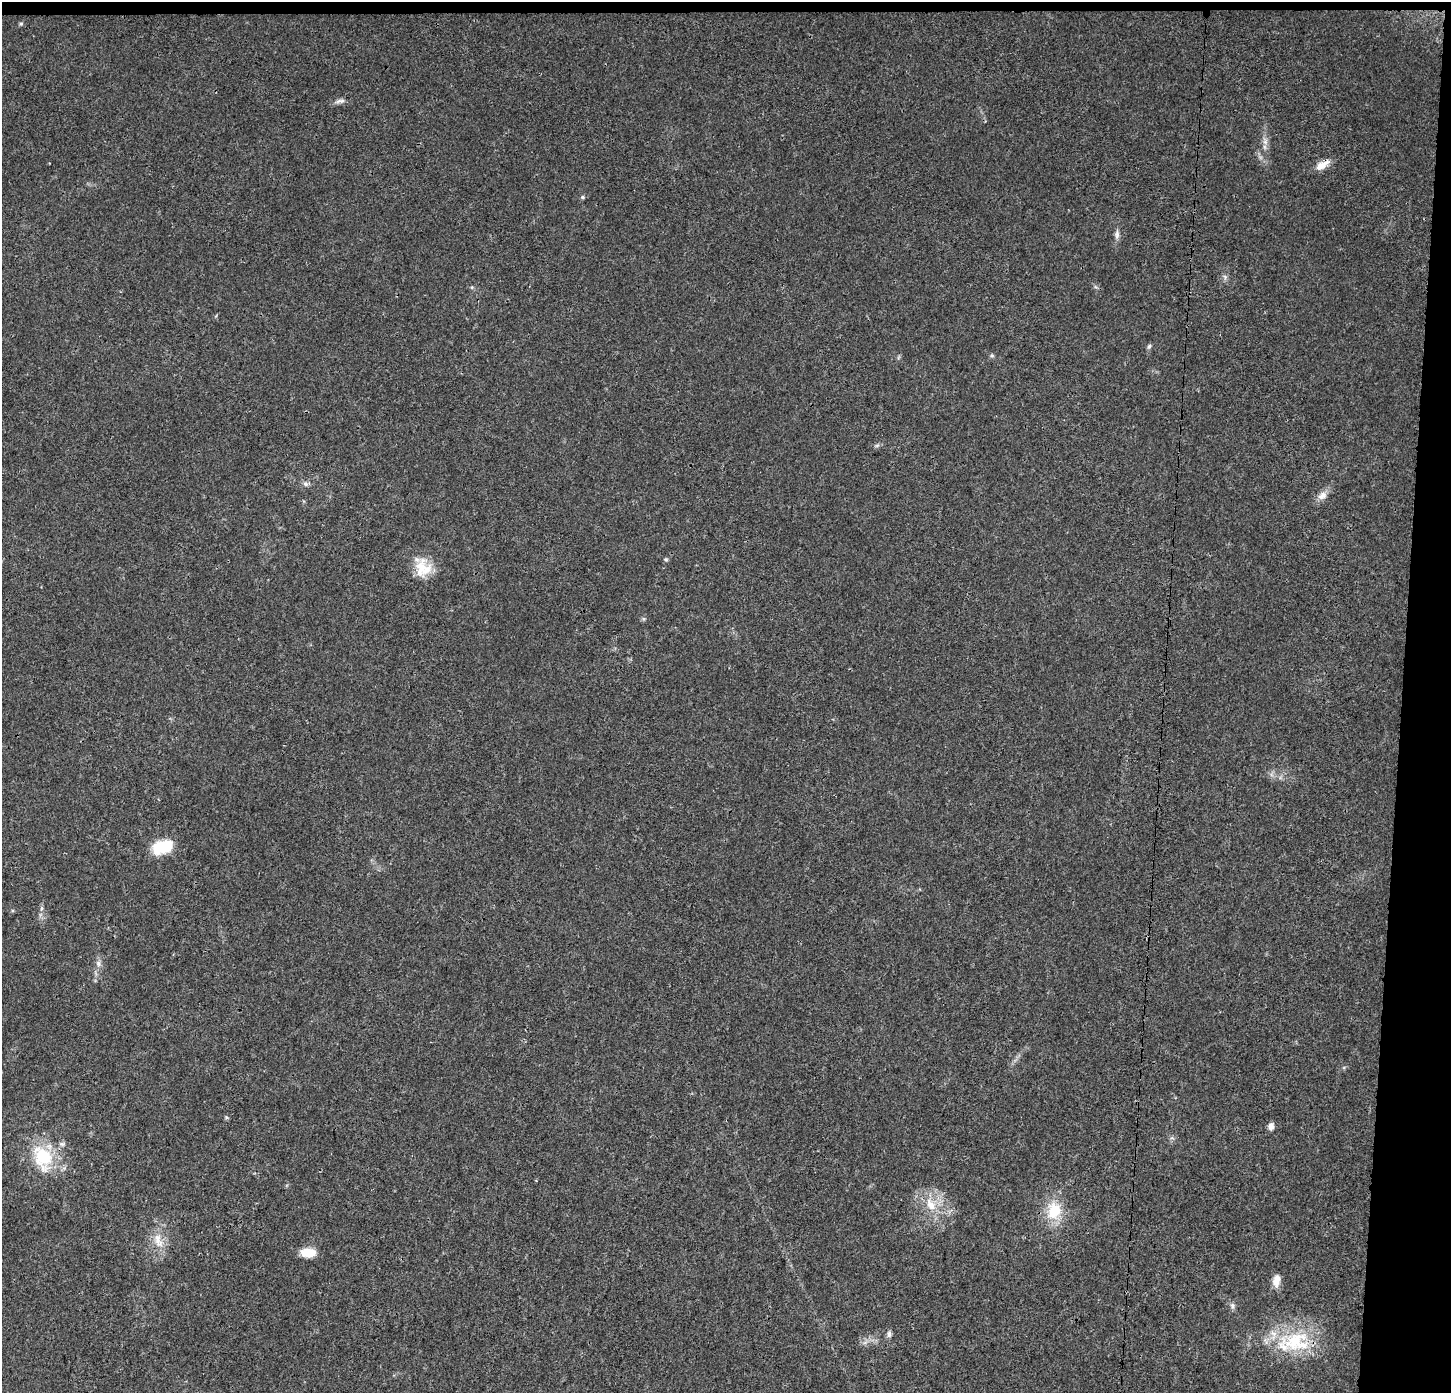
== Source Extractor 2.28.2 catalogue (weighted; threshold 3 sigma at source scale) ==
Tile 3 of 3 x 3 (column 3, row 1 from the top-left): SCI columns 2906-4354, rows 2997-4387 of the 4354 x 4601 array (HDU 1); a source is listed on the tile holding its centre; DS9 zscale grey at full resolution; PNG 1453 x 1395 px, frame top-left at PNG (2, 2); no overlay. Shown black and unused: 4% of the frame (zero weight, under 3 of 4 exposures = <1% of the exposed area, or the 3 px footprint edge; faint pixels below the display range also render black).
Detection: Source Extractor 2.28.2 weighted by HDU 2 'WHT'; one run over the whole footprint, this tile lists its part. Background 0.0264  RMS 0.0031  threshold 0.014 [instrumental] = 3 sigma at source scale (4.5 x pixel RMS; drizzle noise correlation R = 1.50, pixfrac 1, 0.0396/0.0396 arcsec/px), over >= 5 px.
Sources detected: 30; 2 inside a brighter listed object's ellipse — not listed separately; the other 28 listed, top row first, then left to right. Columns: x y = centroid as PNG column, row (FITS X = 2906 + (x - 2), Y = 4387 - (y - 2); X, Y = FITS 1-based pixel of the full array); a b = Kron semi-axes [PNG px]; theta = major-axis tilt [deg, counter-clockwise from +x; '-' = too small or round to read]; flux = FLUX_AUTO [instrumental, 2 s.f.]
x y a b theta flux
21 23 6 4 0 0.42
340 101 15 5 8 1.3
1265 141 11 7 -88 1.6
1322 165 20 8 31 3.3
582 197 5 4 - 0.56
1117 234 13 6 89 1.3
1225 277 6 5 - 0.69
1149 346 7 5 59 0.64
992 355 5 5 - 0.49
306 484 7 7 - 0.95
1322 495 13 9 35 2.4
666 559 5 4 - 0.45
420 567 27 15 67 6.7
164 847 24 16 1 8.4
42 908 6 4 89 0.62
98 963 9 6 -89 1.2
226 1117 6 4 -71 0.39
1271 1126 8 6 81 1.6
62 1144 8 6 0 0.87
43 1157 33 22 -74 17
931 1204 21 12 -61 6.4
1054 1211 23 18 85 10
158 1241 24 11 -73 5
308 1253 16 9 -2 5.2
1276 1281 17 9 83 2.9
1232 1306 10 6 -79 0.98
889 1334 9 6 -87 1
1294 1341 43 27 15 23
Overlapping masked pixels (flux is a lower limit): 1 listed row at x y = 1322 165